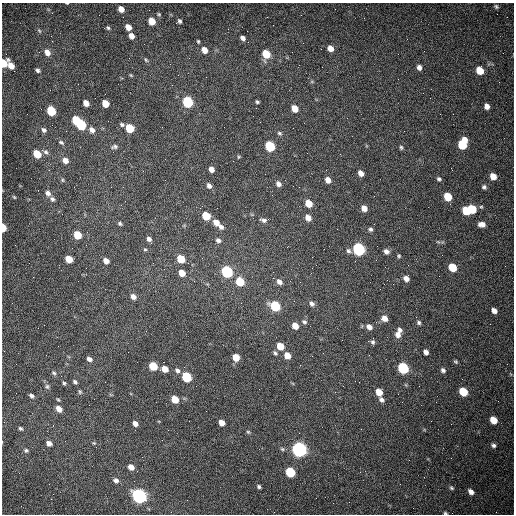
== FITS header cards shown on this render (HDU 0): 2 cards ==
NAXIS1  =                  512 /fastest changing axis
NAXIS2  =                  512 /next to fastest changing axis

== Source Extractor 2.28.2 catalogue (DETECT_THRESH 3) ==
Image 512 x 512 px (HDU 0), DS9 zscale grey, 1 PNG px = 1 image px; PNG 516 x 516 px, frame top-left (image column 1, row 512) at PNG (2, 3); no overlay
Background 1510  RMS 23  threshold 69.5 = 3 sigma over >= 5 px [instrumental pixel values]
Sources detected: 156; all 156 listed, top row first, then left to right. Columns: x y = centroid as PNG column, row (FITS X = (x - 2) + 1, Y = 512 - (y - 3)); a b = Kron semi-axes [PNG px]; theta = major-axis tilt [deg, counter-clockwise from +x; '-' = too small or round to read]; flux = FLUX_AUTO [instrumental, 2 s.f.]
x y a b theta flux
67 3 4 2 - 990
496 6 6 4 -41 2800
121 9 6 5 - 11000
159 14 5 4 - 2000
152 21 6 5 - 22000
179 21 5 4 - 3300
128 27 6 5 - 13000
108 28 5 4 - 2600
39 31 6 4 -57 2200
51 36 3 2 - 1500
131 36 5 4 - 9400
243 38 5 4 - 5200
198 41 4 3 - 1900
330 48 6 5 - 12000
204 50 6 5 - 12000
47 52 7 6 - 10000
266 54 6 5 - 41000
146 60 7 4 -54 2400
4 63 6 5 - 30000
11 66 8 5 -60 15000
419 67 6 5 - 6600
38 70 5 4 - 3300
480 70 6 5 - 33000
131 75 6 3 -44 1500
105 94 2 2 - 620
188 102 6 6 - 150000
257 102 4 3 - 2300
86 103 6 5 - 11000
105 103 6 5 - 22000
487 106 5 5 - 8100
295 109 6 5 - 20000
51 111 6 5 - 66000
76 120 6 5 - 46000
122 124 6 5 - 2900
81 125 7 5 -46 110000
129 128 6 5 - 51000
293 128 2 2 - 580
44 130 7 5 -45 4700
92 130 8 6 -49 7900
279 133 6 5 - 2700
61 142 9 5 -32 3800
462 144 9 6 70 69000
270 146 6 5 - 110000
114 147 10 6 11 4600
401 147 5 4 - 2500
46 152 8 6 -58 4200
37 154 6 5 - 33000
238 157 5 3 - 1400
65 160 7 6 - 10000
211 169 5 4 - 8700
361 173 6 4 -47 9200
493 176 6 5 - 16000
439 179 5 4 - 3200
62 180 5 5 - 2100
328 180 6 5 - 10000
278 184 7 5 -44 5800
209 186 7 5 -57 5600
299 187 2 2 - 950
484 187 6 6 - 3500
48 193 7 6 - 6600
14 197 5 3 - 1600
448 197 6 5 - 39000
52 199 7 6 - 4100
309 203 6 5 - 26000
481 207 5 4 - 2000
364 208 6 5 - 11000
472 209 6 5 - 50000
466 210 6 5 - 41000
206 216 6 5 - 42000
308 218 6 5 - 11000
263 220 9 5 -11 4600
216 222 7 6 - 12000
120 224 5 4 - 2500
482 224 7 5 -5 8600
221 227 7 6 - 5300
3 228 6 3 -86 41000
370 229 5 5 - 3600
77 235 6 5 - 36000
149 239 5 5 - 4900
218 240 6 5 - 4300
438 242 6 4 -19 2100
145 249 5 3 - 1700
359 249 7 6 - 280000
348 251 8 6 -34 4200
386 251 7 6 - 6400
399 256 5 5 - 2200
69 259 6 5 - 31000
181 259 6 5 - 41000
106 261 6 5 - 11000
452 267 6 5 - 43000
312 268 2 2 - 790
227 272 6 6 - 200000
182 273 6 5 - 16000
273 278 2 2 - 880
406 279 6 5 - 9000
240 282 6 5 - 51000
279 282 7 5 -44 7100
133 296 6 5 - 7900
312 304 7 6 - 5300
275 306 7 6 - 110000
494 311 5 4 - 8000
384 318 7 5 -2 12000
304 322 7 6 - 3600
419 322 6 5 - 3000
295 326 6 5 - 15000
369 327 7 6 - 8500
400 330 7 5 -69 4900
398 335 7 6 - 8700
373 342 6 6 - 3400
280 346 6 5 - 26000
426 352 5 4 - 6500
275 353 7 5 -51 3100
287 355 6 5 - 17000
236 357 6 5 - 21000
89 359 6 5 - 6100
456 361 5 4 - 2100
153 366 6 5 - 50000
403 368 6 6 - 170000
165 369 6 5 - 17000
177 370 7 6 - 5000
443 370 6 5 - 4000
54 373 7 5 -32 3100
187 377 6 5 - 100000
75 382 6 4 -40 3100
64 383 6 4 -70 2500
47 386 8 6 -75 3700
80 392 6 5 - 2400
379 392 6 5 - 20000
463 392 6 5 - 49000
31 396 6 5 - 4300
94 399 2 2 - 640
175 399 6 5 - 28000
381 400 7 6 - 5200
59 409 6 5 - 13000
493 420 6 5 - 26000
189 421 2 2 - 680
221 423 5 5 - 13000
135 424 5 4 - 8100
20 428 5 4 - 2600
248 432 5 4 - 1800
49 443 6 5 - 8400
94 443 5 4 - 2000
493 445 6 5 - 3900
282 449 6 5 - 2300
299 449 7 6 - 720000
26 450 7 6 - 3100
131 467 6 5 - 13000
290 472 6 5 - 93000
116 480 7 6 - 5200
400 484 2 2 - 730
259 486 5 4 - 2800
451 488 6 4 -41 2600
471 492 6 5 - 8400
139 496 7 6 - 590000
316 498 2 2 - 3500
445 513 5 3 - 2100
At the frame edge (FLAGS 8, measured only in part): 4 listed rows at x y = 67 3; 4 63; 3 228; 445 513